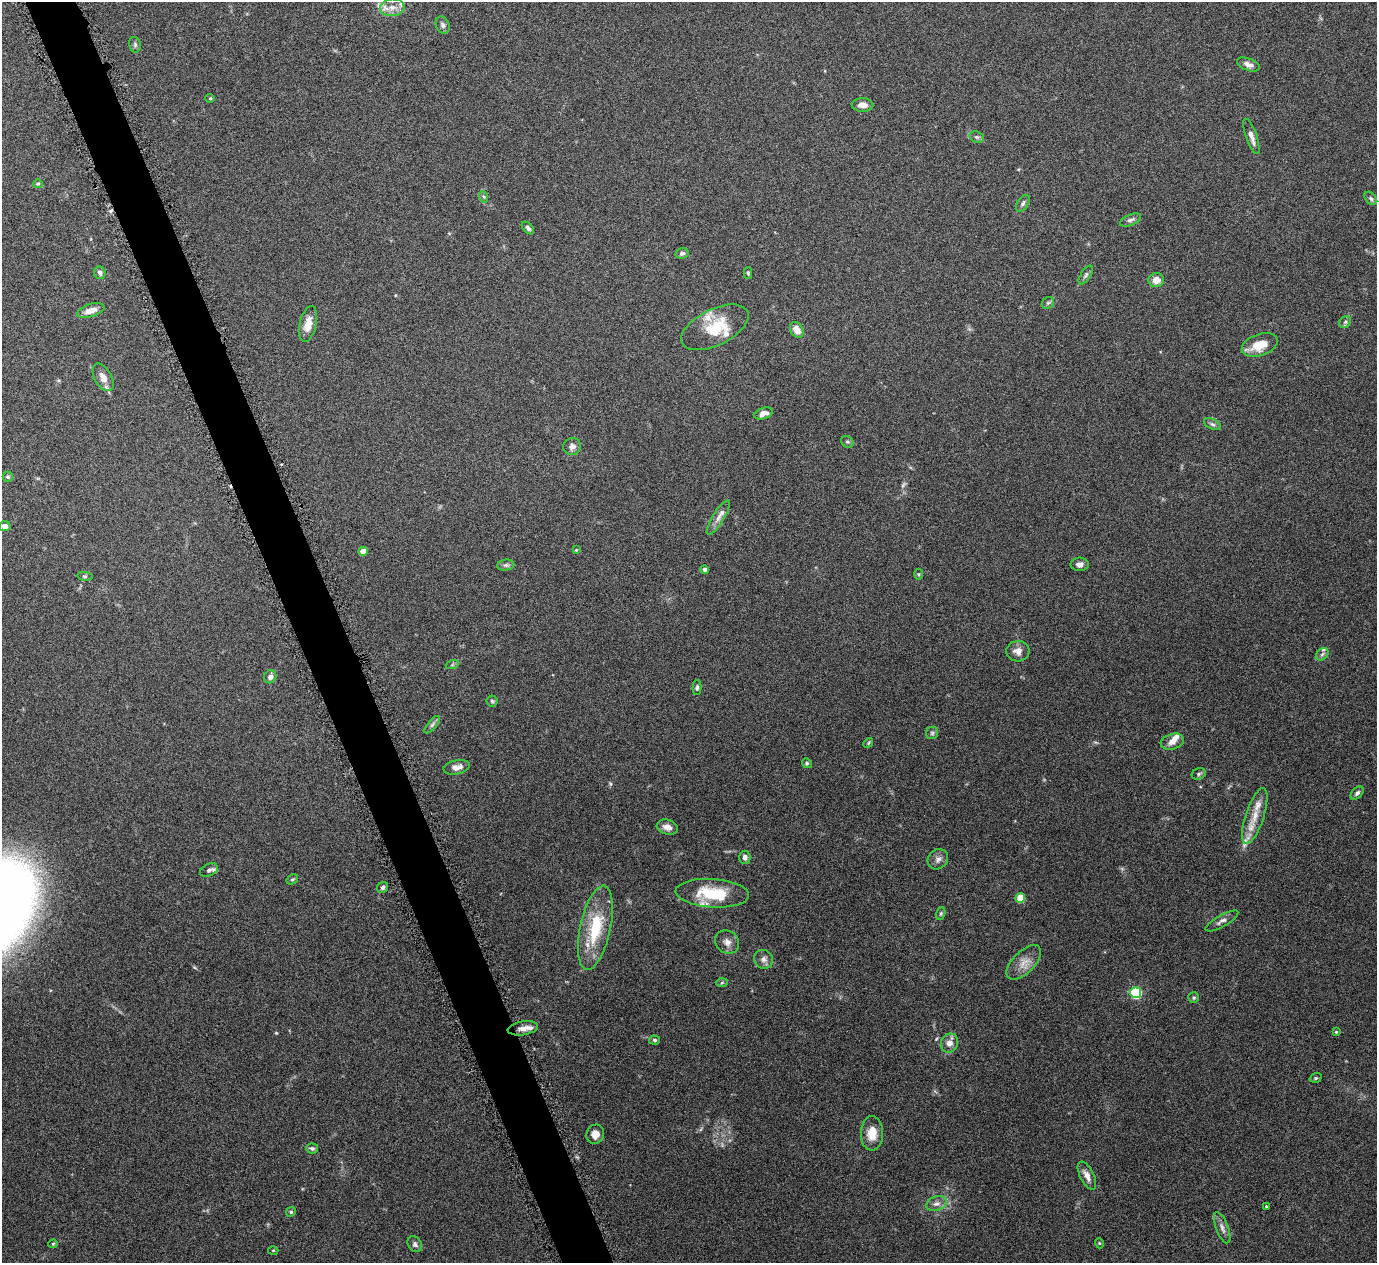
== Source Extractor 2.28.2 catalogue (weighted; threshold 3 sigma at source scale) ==
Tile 11 of 4 x 4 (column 3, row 3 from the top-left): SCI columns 2753-4127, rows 1424-2684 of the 5508 x 5497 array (HDU 1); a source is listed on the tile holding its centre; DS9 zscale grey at full resolution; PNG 1379 x 1265 px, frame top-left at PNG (2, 2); each listed source drawn as its Kron ellipse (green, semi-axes under 4 px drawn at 4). Shown black and unused: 4% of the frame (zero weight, under 4 of 8 exposures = <1% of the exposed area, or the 3 px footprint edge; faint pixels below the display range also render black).
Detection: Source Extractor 2.28.2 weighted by HDU 2 'WHT'; one run over the whole footprint, this tile lists its part. Background 0.174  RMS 0.0061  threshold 0.025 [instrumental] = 3 sigma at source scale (4.09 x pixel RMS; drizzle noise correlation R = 1.36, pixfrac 0.8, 0.05/0.05 arcsec/px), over >= 5 px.
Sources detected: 100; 1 too faint to see at this stretch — neither listed nor drawn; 9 inside a brighter listed object's ellipse — not listed separately; the other 90 listed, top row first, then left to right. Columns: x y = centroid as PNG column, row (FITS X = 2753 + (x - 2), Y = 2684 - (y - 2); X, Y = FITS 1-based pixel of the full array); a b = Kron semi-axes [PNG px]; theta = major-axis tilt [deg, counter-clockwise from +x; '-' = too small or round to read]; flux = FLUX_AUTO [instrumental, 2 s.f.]
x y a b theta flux
392 7 12 9 4 5
443 25 9 6 -67 1.6
135 45 8 5 -77 1.2
1248 64 12 6 -20 2.9
210 98 5 4 - 0.59
862 105 11 6 -2 3.5
1251 136 18 5 -70 3.9
977 137 7 5 -19 1.2
38 184 5 4 - 0.72
484 197 6 4 -70 0.84
1371 198 7 5 -49 1.2
1023 203 9 5 57 1.4
1131 220 11 5 23 1.6
528 228 8 4 -47 1.3
682 253 6 5 - 1.7
100 273 6 5 - 1.9
748 273 6 4 -89 0.81
1086 275 11 5 57 1.5
1156 280 8 7 - 5.2
1048 303 7 5 42 0.96
91 310 14 6 17 5
1345 322 6 5 - 1
308 324 18 8 77 6.5
715 327 36 18 26 20
797 330 8 6 -57 5.4
1260 345 18 10 19 11
103 377 15 8 -61 4.2
764 414 9 5 18 3.7
1212 424 9 5 -26 1.4
847 442 6 5 - 0.99
572 446 9 8 - 2.5
8 477 5 5 - 0.87
718 518 20 6 59 3.6
5 526 6 5 - 2.7
576 550 4 3 - 0.48
363 551 4 4 - 8.6
1080 564 9 6 1 2.8
506 565 8 5 8 1.4
705 570 4 4 - 1.6
918 574 5 3 - 0.62
85 576 8 4 -8 0.87
1018 651 11 10 - 4.1
1322 654 7 5 44 1.4
452 665 6 4 19 0.85
270 677 7 6 - 2.6
697 687 7 4 88 1
492 701 5 5 - 0.86
432 725 11 4 50 1.5
932 733 6 6 - 1.1
1172 742 12 7 17 4
868 743 5 4 - 0.73
807 763 5 4 - 0.75
457 767 13 7 12 3.8
1199 774 7 5 23 1.1
1357 793 8 5 45 1.6
1255 816 29 9 72 9.7
667 827 11 7 -15 3.5
745 857 6 5 - 2.2
938 859 11 9 44 2.7
209 870 9 6 24 1.8
292 879 6 4 31 0.88
383 888 6 5 - 1.2
712 893 37 14 -4 23
1020 898 5 4 - 16
941 914 7 4 71 0.8
1222 921 18 5 29 2.4
595 928 43 15 78 28
727 942 12 11 - 3.7
763 959 10 9 - 2.8
1024 962 22 11 45 6.7
722 983 6 4 3 0.8
1136 993 5 5 - 54
1194 998 5 5 - 0.85
523 1028 15 7 9 4.1
1336 1032 4 4 - 0.55
654 1040 5 4 - 1
949 1043 9 8 - 4
1316 1078 6 4 20 0.79
872 1133 17 11 88 8.7
595 1134 10 9 - 4.3
312 1148 6 5 - 1.3
1087 1176 15 7 -64 4.1
936 1204 10 7 23 2.6
1266 1206 4 3 - 0.56
291 1212 5 4 - 0.75
1222 1228 16 6 -69 2.7
1099 1243 5 3 - 0.47
53 1244 4 4 - 0.63
415 1244 8 6 -54 1.6
273 1250 5 3 - 0.46